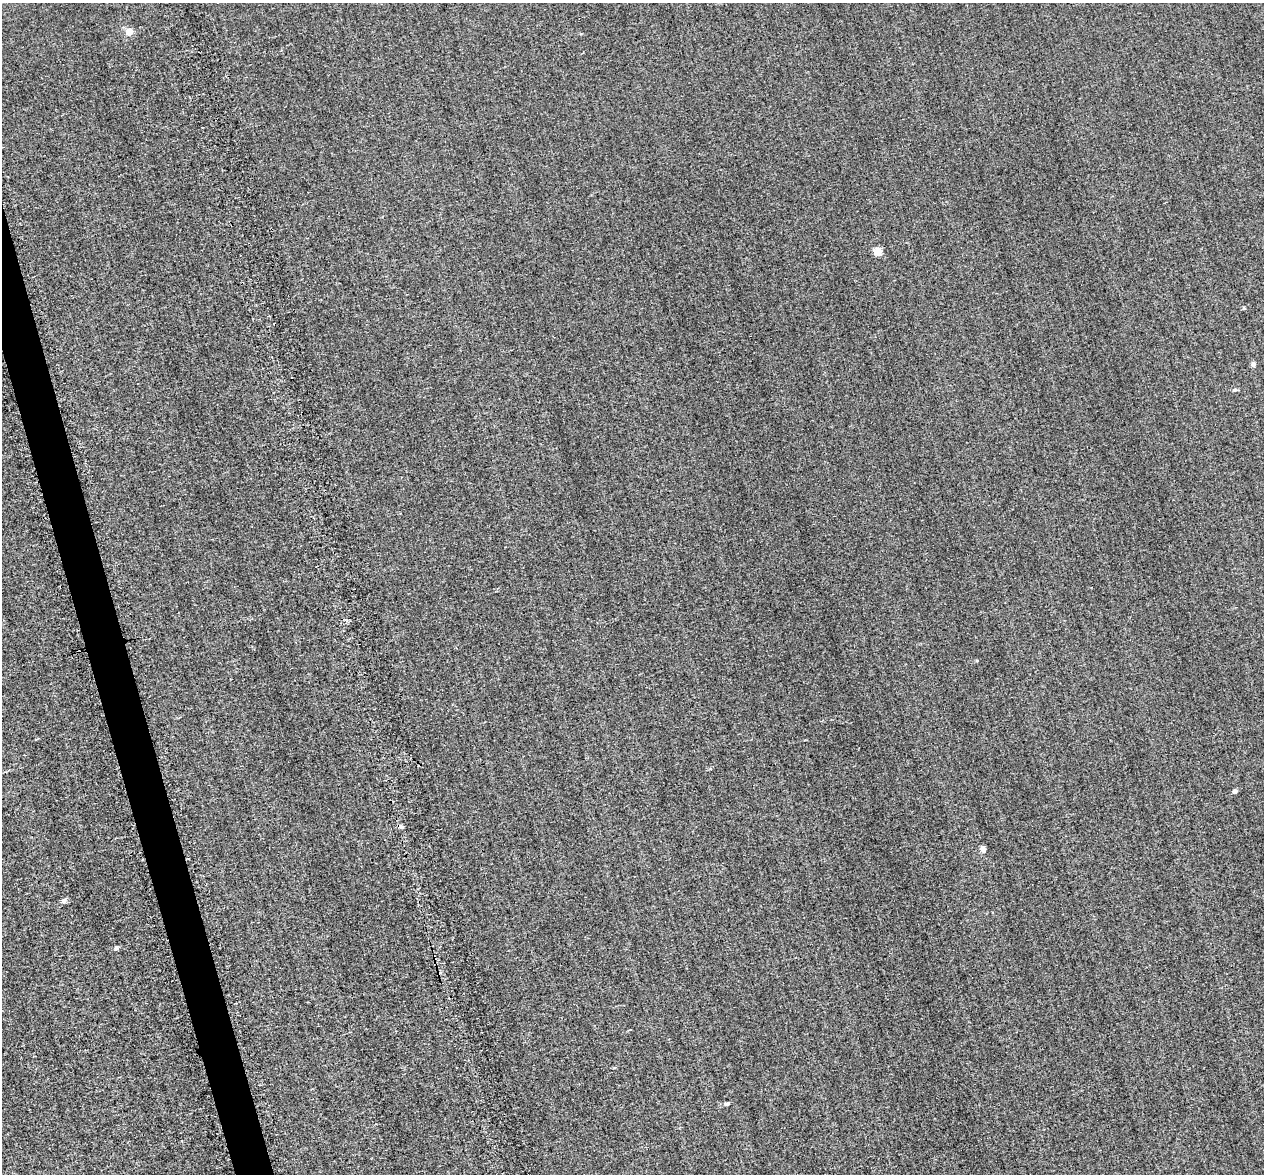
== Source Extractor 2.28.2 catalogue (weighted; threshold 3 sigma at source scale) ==
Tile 11 of 4 x 4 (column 3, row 3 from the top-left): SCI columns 2591-3852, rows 1664-2835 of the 5399 x 5373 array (HDU 1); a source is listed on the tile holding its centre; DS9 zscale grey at full resolution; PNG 1266 x 1176 px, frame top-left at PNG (2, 3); no overlay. Shown black and unused: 2% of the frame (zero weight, under 2 of 3 exposures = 12% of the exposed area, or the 3 px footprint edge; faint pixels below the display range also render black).
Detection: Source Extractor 2.28.2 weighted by HDU 2 'WHT'; one run over the whole footprint, this tile lists its part. Background 0.287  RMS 3.4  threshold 15.4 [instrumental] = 3 sigma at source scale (4.5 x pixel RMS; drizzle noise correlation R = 1.50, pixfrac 1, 0.05/0.05 arcsec/px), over >= 5 px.
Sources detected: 14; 2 cosmic-ray / hot-pixel residue — not listed; the other 12 listed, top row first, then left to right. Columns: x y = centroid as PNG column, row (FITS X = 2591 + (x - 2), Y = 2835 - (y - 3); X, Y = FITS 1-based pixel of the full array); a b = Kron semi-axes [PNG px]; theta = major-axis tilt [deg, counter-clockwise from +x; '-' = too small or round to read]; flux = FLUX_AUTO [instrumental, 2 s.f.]
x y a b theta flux
129 32 5 5 - 7300
878 251 5 5 - 8700
1244 308 4 4 - 380
1254 364 5 4 - 1100
1235 390 5 4 - 600
977 661 4 4 - 320
710 768 4 3 - 450
1235 791 4 4 - 1400
983 849 6 4 -70 2300
64 901 6 5 - 1200
116 948 4 4 - 900
727 1104 4 4 - 1100